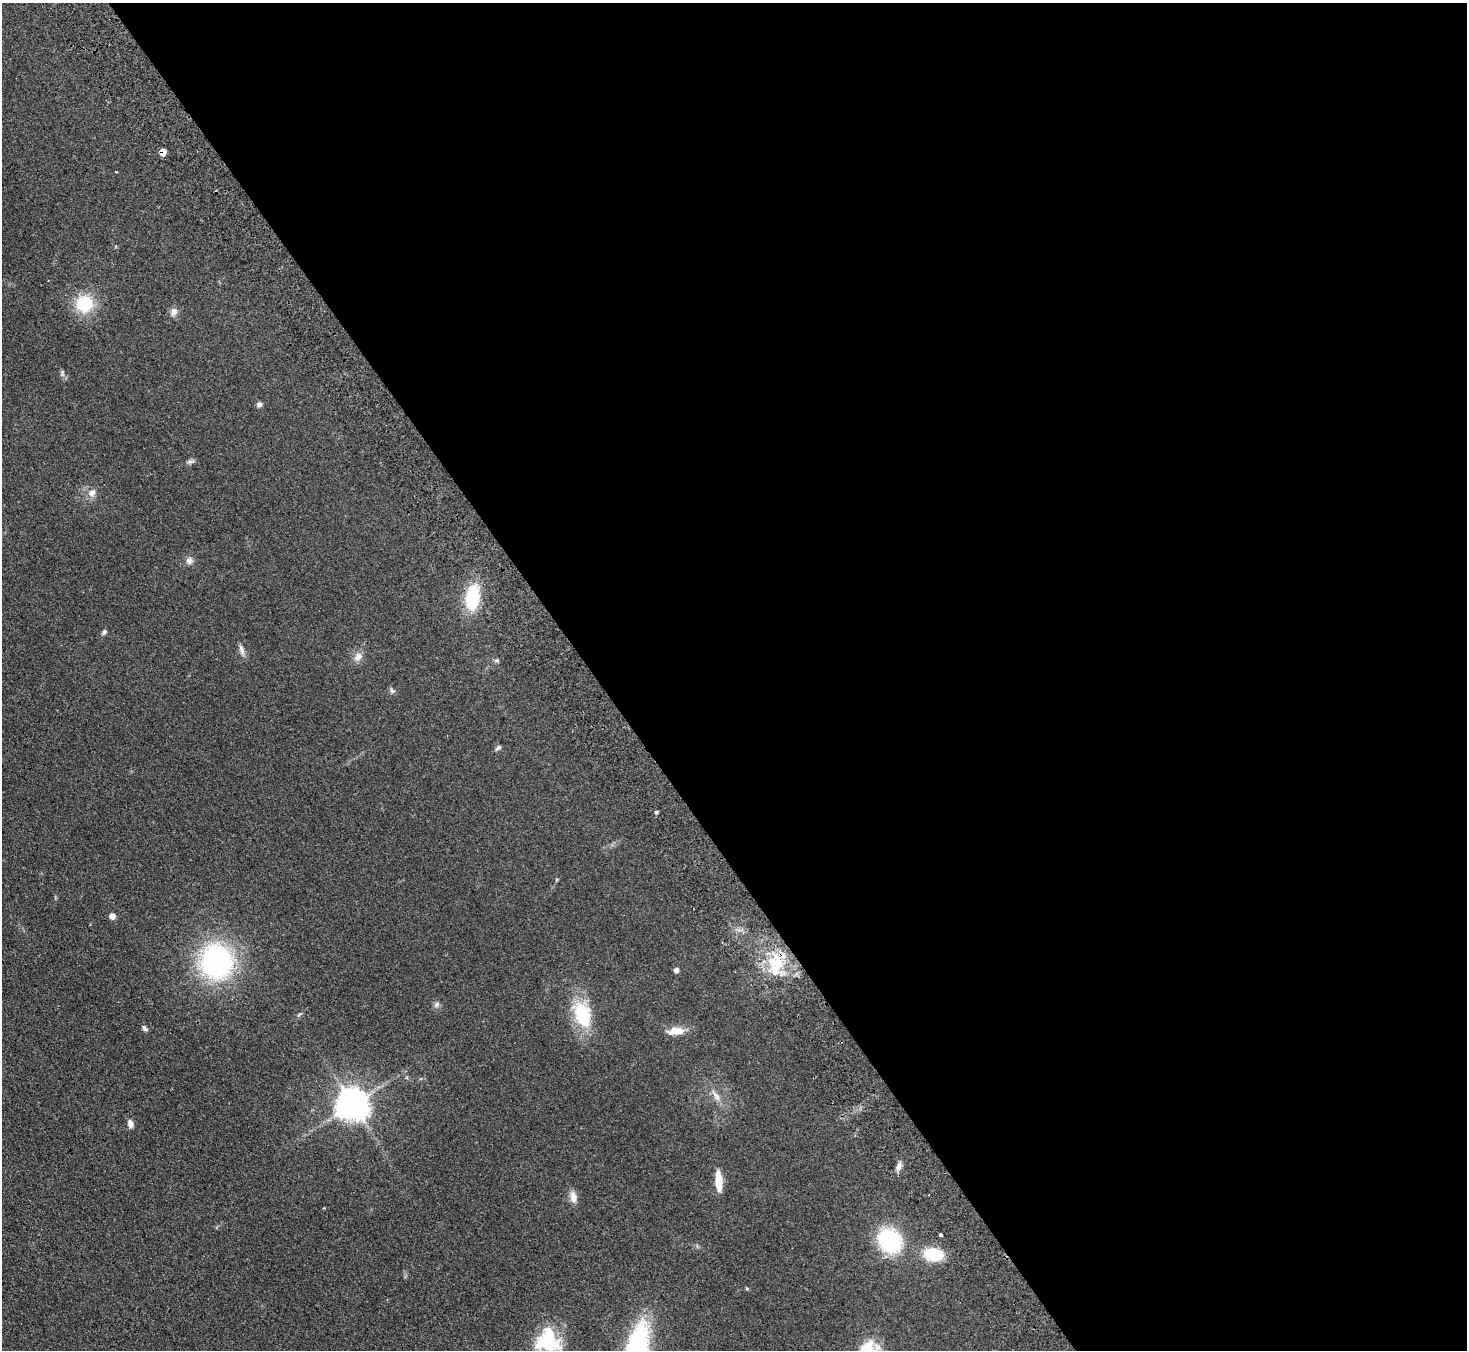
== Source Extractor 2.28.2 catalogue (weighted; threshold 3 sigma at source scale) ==
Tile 8 of 4 x 4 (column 4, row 2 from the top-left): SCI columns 4445-5909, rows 2892-4239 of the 5958 x 5920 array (HDU 1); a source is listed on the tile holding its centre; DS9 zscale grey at full resolution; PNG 1469 x 1352 px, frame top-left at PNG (2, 3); no overlay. Shown black and unused: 60% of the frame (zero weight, under 2 of 3 exposures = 3% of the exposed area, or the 3 px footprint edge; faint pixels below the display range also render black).
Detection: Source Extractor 2.28.2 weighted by HDU 2 'WHT'; one run over the whole footprint, this tile lists its part. Background 0.113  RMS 0.012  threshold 0.0527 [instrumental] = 3 sigma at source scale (4.5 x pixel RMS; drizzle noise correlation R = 1.50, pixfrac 1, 0.05/0.05 arcsec/px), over >= 5 px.
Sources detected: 39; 2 inside a brighter listed object's ellipse — not listed separately; the other 37 listed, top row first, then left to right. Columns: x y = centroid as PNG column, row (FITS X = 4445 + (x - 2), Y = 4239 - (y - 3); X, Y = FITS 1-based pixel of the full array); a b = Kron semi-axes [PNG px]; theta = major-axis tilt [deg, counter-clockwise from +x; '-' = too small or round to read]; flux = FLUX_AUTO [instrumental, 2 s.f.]
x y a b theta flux
163 152 5 5 - 16
116 172 3 2 - 1.2
84 304 16 16 - 52
174 312 10 8 74 5.9
62 374 9 3 85 2
259 404 7 6 - 3.1
190 462 12 4 7 2.9
92 493 11 9 56 6.6
189 561 9 9 - 5
472 598 24 13 83 57
104 632 7 5 55 2.5
241 650 15 6 -69 5
358 656 12 9 46 7.4
497 660 8 4 0 1.9
392 691 8 5 -70 2.4
498 748 9 4 42 2.3
656 812 4 4 - 1.8
112 916 5 5 - 9.1
216 962 30 28 -80 210
776 964 32 19 80 47
676 970 4 4 - 5.3
437 1004 8 7 - 3.3
582 1015 33 18 -72 58
145 1028 9 5 -49 2.8
676 1031 22 9 6 14
716 1096 17 7 -54 8.4
352 1104 10 9 - 2000
130 1124 9 6 -78 5.9
899 1166 11 6 70 5.5
718 1181 21 7 -86 21
573 1197 16 9 -79 7.9
324 1208 3 3 - 1
941 1234 3 3 - 6.1
890 1240 22 19 -41 100
933 1254 16 11 -10 47
548 1340 34 25 5 56
637 1350 40 16 79 230
Overlapping masked pixels (flux is a lower limit): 2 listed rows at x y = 163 152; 776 964
Isophote crosses this tile's border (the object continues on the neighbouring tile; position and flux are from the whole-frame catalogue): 1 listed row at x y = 637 1350